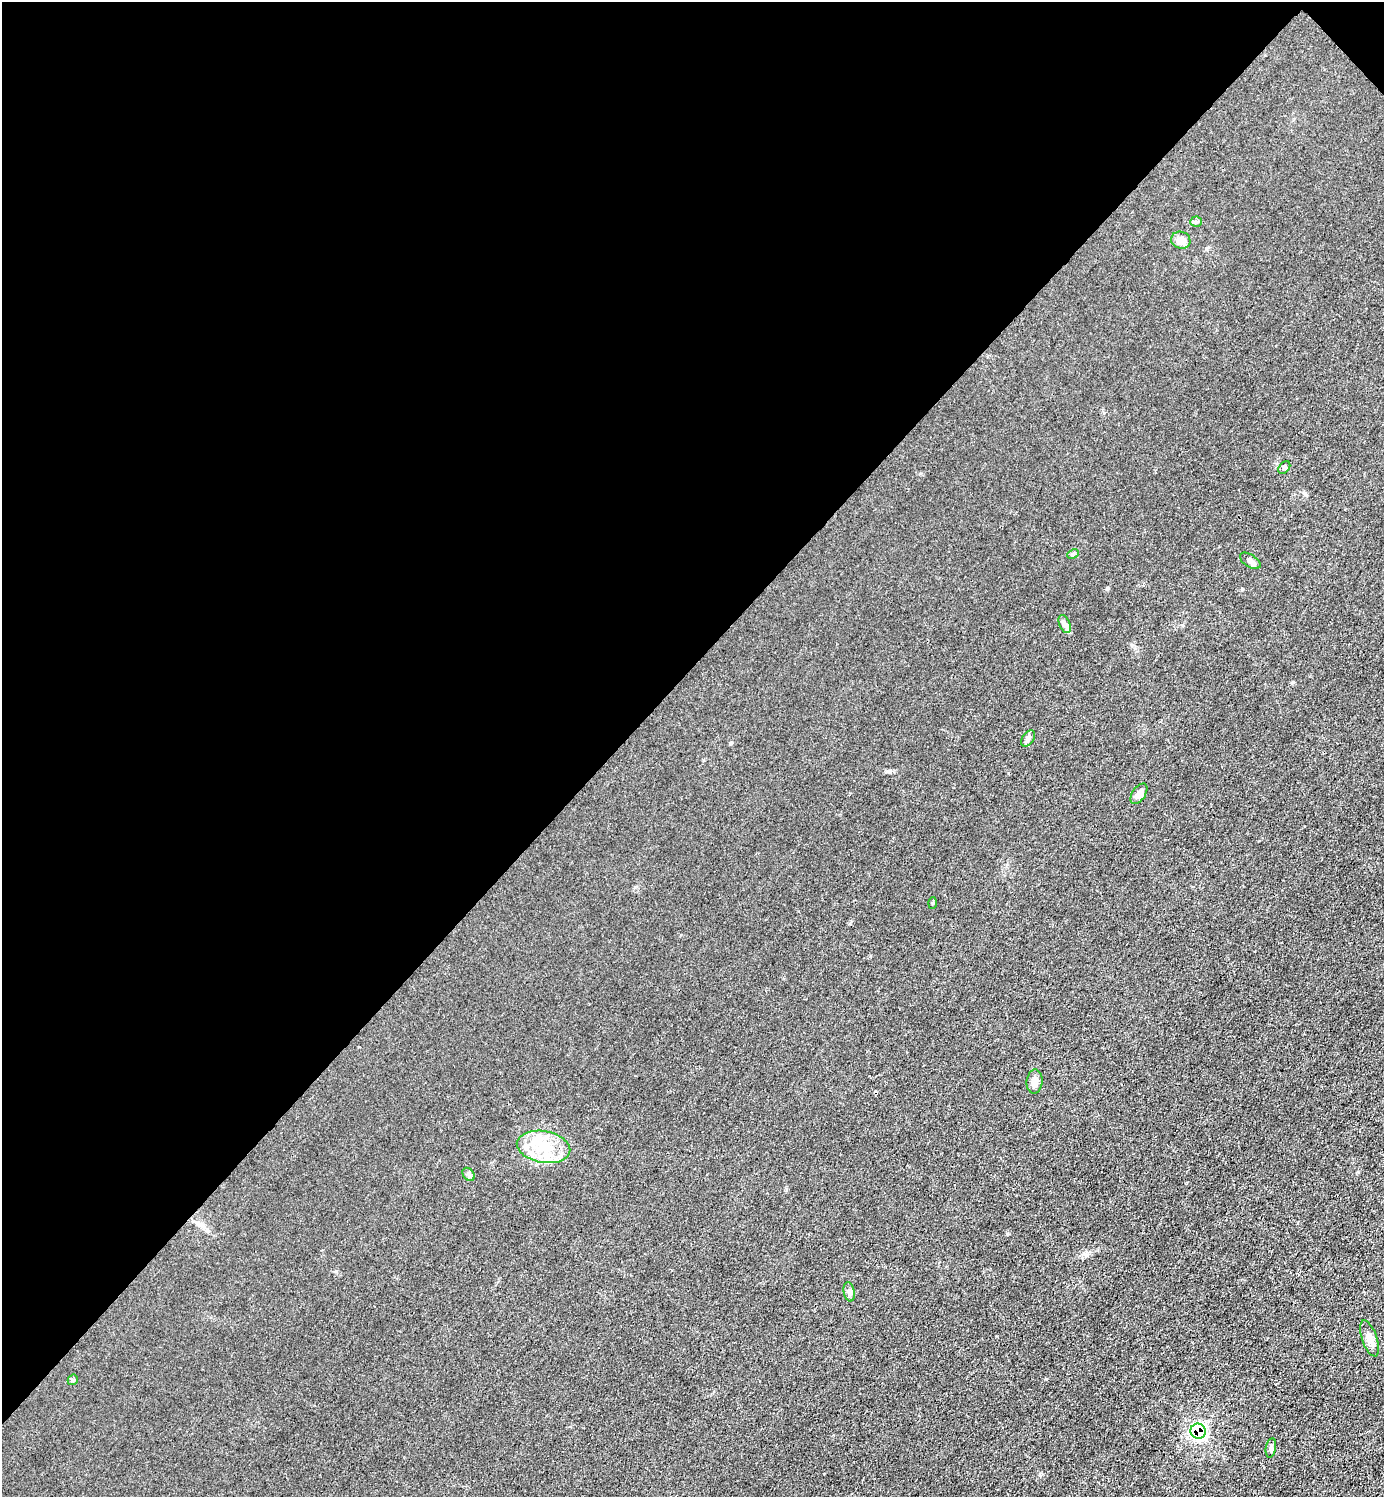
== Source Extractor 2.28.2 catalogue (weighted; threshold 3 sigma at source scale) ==
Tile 2 of 4 x 4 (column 2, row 1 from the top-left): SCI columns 1683-3064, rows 4488-5982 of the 5985 x 5985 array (HDU 1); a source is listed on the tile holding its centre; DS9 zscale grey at full resolution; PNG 1386 x 1499 px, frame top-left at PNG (2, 2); each listed source drawn as its Kron ellipse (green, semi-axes under 4 px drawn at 4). Shown black and unused: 45% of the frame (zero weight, under 3 of 4 exposures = <1% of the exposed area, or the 3 px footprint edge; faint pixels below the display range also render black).
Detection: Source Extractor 2.28.2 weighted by HDU 2 'WHT'; one run over the whole footprint, this tile lists its part. Background 0.0213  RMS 0.0062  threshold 0.0279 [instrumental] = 3 sigma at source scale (4.5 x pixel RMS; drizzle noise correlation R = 1.50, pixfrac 1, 0.05/0.05 arcsec/px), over >= 5 px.
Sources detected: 17; all 17 listed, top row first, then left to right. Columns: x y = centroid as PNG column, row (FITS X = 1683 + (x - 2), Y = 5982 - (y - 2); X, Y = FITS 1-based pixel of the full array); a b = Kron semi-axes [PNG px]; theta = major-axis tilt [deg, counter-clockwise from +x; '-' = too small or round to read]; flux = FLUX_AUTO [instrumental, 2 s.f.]
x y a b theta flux
1196 222 5 5 - 1.1
1181 240 10 8 -19 5.5
1284 467 7 5 48 1.1
1073 554 6 4 24 0.99
1250 561 11 6 -33 2
1065 624 9 5 -67 1.9
1028 738 9 5 56 1.9
1139 794 11 6 57 3.6
933 903 5 3 - 0.62
1034 1082 12 8 85 4.3
544 1147 27 16 -10 20
469 1174 7 5 -53 1.7
849 1292 10 5 -79 2
1369 1338 19 7 -71 4.9
73 1380 5 5 - 0.97
1198 1431 8 7 - 79
1271 1448 9 5 80 1.7
Overlapping masked pixels (flux is a lower limit): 1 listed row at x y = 1198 1431
Unlisted compact peaks at least as high as the median listed source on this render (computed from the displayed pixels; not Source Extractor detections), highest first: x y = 1046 1379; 1107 588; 1293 682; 1242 589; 1358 1172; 1040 1475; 889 771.